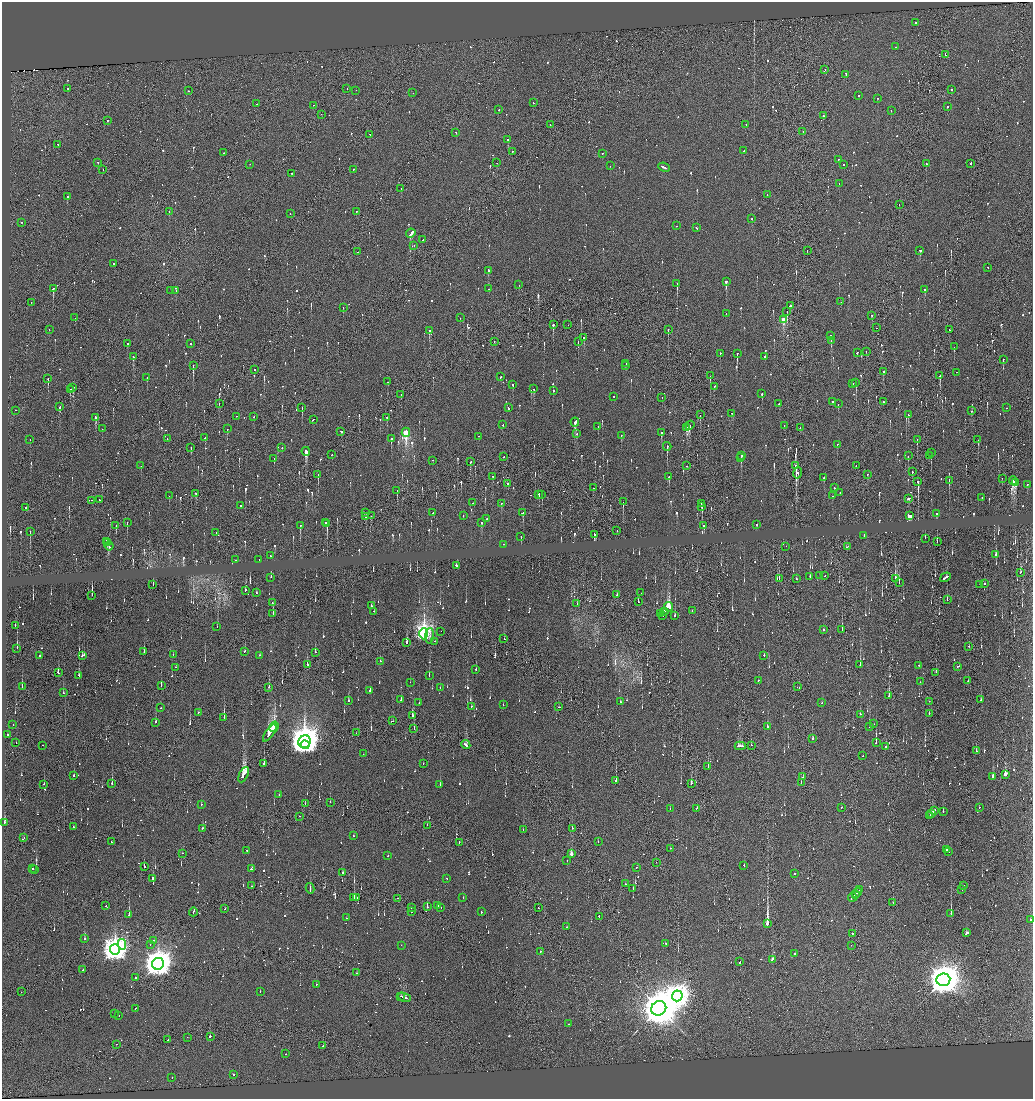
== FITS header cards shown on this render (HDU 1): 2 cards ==
NAXIS1  =                 2062
NAXIS2  =                 2193

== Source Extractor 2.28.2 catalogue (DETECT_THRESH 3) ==
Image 2062 x 2193 px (HDU 1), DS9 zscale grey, zoomed out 1/2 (1 PNG px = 2 x 2 image px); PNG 1035 x 1101 px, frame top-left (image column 2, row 2193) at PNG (2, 2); each listed source drawn as its Kron ellipse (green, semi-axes under 4 px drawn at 4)
Background 0.0145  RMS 0.45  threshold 1.36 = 3 sigma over >= 5 px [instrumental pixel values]
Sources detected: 1715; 272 cannot appear on this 1/2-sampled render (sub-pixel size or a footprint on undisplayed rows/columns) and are neither listed nor drawn; of the other 1443, the 500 brightest by FLUX_AUTO listed and drawn (943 fainter detections omitted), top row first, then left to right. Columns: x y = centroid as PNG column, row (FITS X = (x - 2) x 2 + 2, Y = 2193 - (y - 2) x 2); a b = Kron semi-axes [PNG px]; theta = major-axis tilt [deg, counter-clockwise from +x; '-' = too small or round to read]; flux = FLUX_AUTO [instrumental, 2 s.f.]
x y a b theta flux
915 23 2 2 - 2000
896 47 2 1 - 630
945 55 4 2 - 620
824 70 3 2 - 2800
846 74 3 2 - 2500
68 88 2 1 - 1600
347 89 2 1 - 620
952 89 2 1 - 2100
356 90 2 1 - 1100
188 91 2 1 - 3500
413 93 2 1 - 920
859 95 2 2 - 660
877 98 2 2 - 1400
533 103 2 2 - 830
257 104 2 2 - 960
314 105 2 1 - 650
947 106 2 2 - 1600
498 110 2 1 - 1600
891 110 2 2 - 1100
321 114 2 1 - 760
823 116 2 1 - 700
107 120 2 2 - 1100
746 124 2 1 - 1100
550 125 2 1 - 930
803 131 2 1 - 710
456 132 2 1 - 610
370 134 2 1 - 990
508 139 2 2 - 3400
58 144 2 2 - 960
512 151 2 1 - 650
744 151 2 1 - 1600
224 153 2 2 - 1800
602 153 2 2 - 780
838 159 2 1 - 1200
98 162 2 2 - 960
497 163 2 1 - 1500
971 163 3 2 - 2100
250 164 2 2 - 720
844 164 2 2 - 780
926 164 2 1 - 800
610 166 2 2 - 630
664 167 6 2 -24 6000
103 169 2 1 - 810
354 169 2 2 - 770
291 173 2 2 - 1500
839 184 2 1 - 730
401 189 2 1 - 980
767 195 2 2 - 670
67 196 2 2 - 1200
899 204 2 1 - 1100
169 211 2 2 - 1000
356 211 2 2 - 1100
290 214 2 1 - 900
752 218 2 2 - 820
22 222 2 1 - 800
676 226 2 1 - 2300
696 228 3 2 - 2000
411 233 5 2 - 4300
423 240 3 2 - 1300
414 245 2 1 - 2300
807 250 2 1 - 860
920 250 2 2 - 1000
358 252 2 1 - 930
113 264 2 1 - 740
988 267 2 2 - 2600
488 270 2 2 - 1100
726 281 2 2 - 4100
677 284 2 2 - 4700
519 285 2 2 - 950
53 288 2 2 - 8200
489 289 2 2 - 1700
176 290 2 1 - 890
925 290 2 2 - 2300
171 291 2 1 - 630
841 302 2 1 - 1200
31 303 2 1 - 640
790 305 2 2 - 3000
343 307 2 2 - 940
787 312 2 1 - 820
726 313 2 1 - 1400
871 315 2 1 - 1000
75 318 2 2 - 1600
460 318 2 2 - 890
783 319 3 2 - 5300
553 324 3 2 - 1800
568 325 2 1 - 1300
877 328 2 1 - 980
49 329 2 1 - 870
668 329 2 1 - 920
429 330 2 2 - 1300
950 330 2 1 - 2700
831 335 2 2 - 830
583 337 2 2 - 1200
494 341 2 1 - 970
831 341 2 1 - 3400
578 342 2 2 - 1300
190 343 2 2 - 1600
127 344 2 2 - 880
954 347 2 2 - 3800
866 351 2 1 - 610
857 352 2 2 - 670
720 353 2 2 - 7400
737 353 3 2 - 3600
133 357 3 2 - 670
765 357 2 2 - 740
1003 359 2 1 - 2000
626 363 2 1 - 1700
193 365 2 1 - 3600
625 365 2 2 - 1200
255 370 2 2 - 1000
883 371 2 2 - 850
956 372 2 1 - 1100
940 375 4 2 - 2700
710 376 2 1 - 1600
147 377 2 1 - 1300
501 377 3 2 - 670
48 379 2 1 - 2800
388 382 2 1 - 2900
856 383 2 2 - 2200
513 384 2 2 - 1200
853 384 3 2 - 2300
714 386 3 2 - 1100
73 388 4 2 - 2100
70 389 2 2 - 1200
533 389 2 2 - 3000
553 391 2 2 - 720
401 394 2 2 - 2000
762 394 2 1 - 29000
613 396 2 1 - 690
662 397 2 1 - 940
833 401 2 2 - 1200
883 402 2 2 - 670
219 403 2 1 - 840
779 404 2 2 - 1200
838 404 2 2 - 840
59 407 3 2 - 770
302 407 2 1 - 2400
508 408 2 2 - 1800
1007 408 2 1 - 690
16 410 2 1 - 1000
971 411 2 2 - 810
731 413 2 2 - 620
700 415 2 1 - 960
908 415 3 2 - 1300
237 416 2 1 - 1800
254 416 2 1 - 1100
95 417 3 2 - 2400
387 417 2 2 - 1500
313 420 2 2 - 1700
575 422 4 2 - 5600
503 425 2 2 - 820
690 425 5 2 - 2800
784 425 2 1 - 710
598 426 2 2 - 890
686 428 3 2 - 2000
800 428 2 1 - 1600
102 429 2 1 - 2000
227 429 2 2 - 1000
341 431 2 2 - 1400
406 432 4 2 - 13000
661 432 3 2 - 1900
577 434 2 2 - 6700
621 435 2 2 - 670
479 436 2 2 - 700
205 438 2 2 - 1100
167 439 2 1 - 2900
391 439 3 2 - 1300
917 439 2 2 - 3000
30 440 2 2 - 3900
978 440 2 2 - 1500
837 444 2 2 - 2900
667 446 4 2 - 1000
191 447 2 1 - 860
282 448 2 1 - 1200
306 451 4 2 - 3500
931 452 2 1 - 810
332 454 2 1 - 1400
741 456 2 2 - 2600
908 456 2 2 - 770
930 456 2 2 - 1900
503 457 2 2 - 840
274 458 2 2 - 990
740 458 3 1 - 2500
433 460 2 1 - 730
470 462 2 2 - 740
796 465 2 1 - 12000
141 466 2 2 - 750
687 466 2 2 - 620
856 466 2 1 - 1800
912 472 2 1 - 1600
798 473 6 2 78 1400
867 474 3 1 - 950
318 475 2 1 - 1400
492 476 3 1 - 1300
669 477 3 2 - 950
824 478 2 2 - 1000
1002 478 3 1 - 2000
949 480 3 2 - 2000
918 481 4 2 - 3400
1013 481 4 2 - 3000
1015 482 3 2 - 1800
507 483 2 1 - 2800
1027 484 2 2 - 820
834 487 2 2 - 710
593 488 2 2 - 1500
397 490 3 2 - 620
840 492 2 2 - 870
196 493 2 2 - 2700
539 494 2 2 - 3300
542 494 2 2 - 950
169 496 2 2 - 830
832 496 2 2 - 1200
908 498 3 2 - 4700
982 498 2 2 - 800
92 500 2 2 - 1300
99 500 2 2 - 790
623 502 2 1 - 620
472 503 2 2 - 640
501 503 3 1 - 810
701 503 2 1 - 1900
241 505 2 2 - 1200
702 507 3 1 - 720
26 508 2 1 - 1800
366 513 2 1 - 650
433 513 2 2 - 620
523 513 2 1 - 15000
936 514 3 2 - 1500
910 515 4 4 - 3200
366 516 2 2 - 1300
371 516 3 1 - 1100
463 516 2 2 - 830
487 519 2 2 - 610
127 522 2 2 - 5700
481 522 2 2 - 1500
325 523 2 1 - 1200
327 524 3 2 - 2900
757 524 2 2 - 890
116 525 2 1 - 730
300 525 2 2 - 2300
704 526 2 2 - 700
617 531 2 1 - 720
30 532 2 1 - 1400
216 532 2 2 - 640
594 534 3 1 - 3200
521 536 2 2 - 1100
864 536 2 2 - 860
925 538 2 2 - 2300
106 541 2 2 - 3500
937 542 3 1 - 2600
107 543 2 1 - 2500
503 544 2 2 - 1300
109 546 4 2 - 3600
786 546 2 1 - 670
847 547 3 2 - 890
996 554 2 2 - 2200
270 555 2 2 - 710
236 560 2 2 - 880
259 560 2 2 - 670
456 566 2 2 - 3800
1020 572 2 1 - 690
820 575 2 2 - 830
825 576 2 1 - 930
271 577 2 2 - 640
810 577 2 2 - 1100
945 577 5 2 - 5100
796 578 2 2 - 3300
896 578 4 3 - 2300
779 579 2 1 - 650
899 582 2 1 - 720
980 584 2 2 - 630
984 584 2 2 - 1100
153 585 2 1 - 2900
245 590 2 2 - 720
256 593 2 2 - 1500
641 593 2 1 - 700
92 595 3 1 - 3300
617 595 3 1 - 1900
947 600 2 2 - 2400
638 601 2 1 - 740
272 603 2 2 - 1000
577 603 2 1 - 680
371 606 2 2 - 850
668 607 5 4 - 3600
374 611 2 1 - 810
664 611 2 2 - 1300
692 611 2 2 - 1100
273 614 3 1 - 2200
661 614 2 2 - 670
663 616 2 1 - 2200
675 616 2 2 - 1700
15 625 2 2 - 1600
217 627 2 2 - 1100
823 630 2 2 - 610
842 630 2 1 - 1200
441 631 2 1 - 700
424 634 5 3 - 46000
430 636 8 2 87 660
504 639 2 2 - 1000
435 641 2 2 - 810
406 643 3 2 - 1100
969 646 2 1 - 1800
17 648 2 2 - 3100
245 651 2 2 - 790
144 652 3 1 - 1100
315 652 2 1 - 1200
40 655 2 2 - 2700
173 655 2 2 - 700
259 655 2 1 - 1700
764 655 2 1 - 4400
82 656 3 2 - 4200
380 661 2 2 - 2000
860 664 3 2 - 2100
307 665 2 2 - 1800
919 665 2 2 - 1200
958 666 2 1 - 4900
176 667 2 1 - 1400
476 669 2 2 - 640
58 672 3 2 - 2100
936 672 2 1 - 1200
429 675 2 2 - 840
79 676 3 2 - 1400
758 680 2 1 - 810
968 680 2 1 - 670
410 682 2 2 - 630
920 682 2 1 - 810
161 685 2 1 - 3000
22 687 2 1 - 790
269 687 2 2 - 1300
797 687 2 1 - 770
440 688 2 1 - 630
370 690 4 2 - 5400
63 692 2 2 - 1000
889 695 3 1 - 1900
401 699 2 2 - 1200
981 700 2 2 - 690
348 701 2 2 - 1000
929 701 2 1 - 740
620 702 2 2 - 780
419 703 2 1 - 630
822 703 2 1 - 1400
503 705 2 2 - 4200
471 706 2 2 - 700
559 707 2 1 - 1300
161 708 2 1 - 790
198 712 2 1 - 1300
929 713 2 1 - 1700
860 714 2 2 - 1800
412 716 3 2 - 2600
224 717 2 1 - 2000
392 721 2 2 - 2100
155 722 2 2 - 1900
13 724 2 2 - 1400
874 724 2 1 - 940
274 727 5 3 - 5700
767 727 2 2 - 960
869 727 3 2 - 2800
414 729 3 1 - 740
270 733 10 2 55 8800
356 733 2 1 - 620
8 734 2 2 - 820
812 739 2 2 - 880
305 742 6 6 - 180000
16 743 2 1 - 770
876 743 3 2 - 9900
43 745 2 2 - 1700
305 745 4 4 - 21000
466 745 4 2 - 3900
751 745 2 1 - 3800
740 746 5 2 - 4700
886 746 2 2 - 1300
976 751 2 2 - 670
363 754 2 1 - 1100
863 756 2 1 - 1700
423 763 2 2 - 880
264 764 2 2 - 1600
708 767 3 2 - 1200
1005 774 3 2 - 2200
73 775 2 2 - 930
244 775 8 3 63 9400
803 777 2 1 - 890
993 777 2 2 - 1700
616 780 2 1 - 1600
801 782 2 1 - 770
112 783 2 1 - 4800
691 783 3 2 - 1600
44 784 2 1 - 710
440 784 2 2 - 690
279 795 2 2 - 660
330 802 2 1 - 760
305 803 2 1 - 870
201 804 2 1 - 3400
841 807 2 2 - 1300
670 808 2 1 - 890
697 808 2 2 - 1300
979 808 2 2 - 900
934 810 3 2 - 2600
943 811 2 2 - 7200
932 813 4 1 - 2900
930 815 2 1 - 1900
300 816 2 2 - 1700
4 822 3 2 - 910
427 825 2 1 - 1100
73 827 2 2 - 800
202 828 3 1 - 710
572 828 2 1 - 2200
523 829 2 2 - 670
353 836 2 2 - 1100
24 838 2 1 - 910
111 842 2 1 - 610
459 842 2 1 - 1600
598 842 2 1 - 2500
670 848 2 2 - 670
946 849 2 1 - 5600
247 850 2 1 - 740
948 852 2 2 - 2200
182 853 2 1 - 1000
571 854 3 2 - 1800
388 856 2 2 - 960
567 860 2 1 - 660
656 862 2 1 - 790
744 865 2 2 - 1000
144 867 2 1 - 4300
637 867 2 1 - 2000
251 868 3 2 - 1200
33 869 2 2 - 1400
35 869 2 1 - 720
342 873 2 2 - 1100
794 874 2 2 - 2300
447 878 2 1 - 5000
152 879 2 2 - 920
626 884 2 2 - 680
252 886 2 1 - 840
963 886 2 1 - 950
310 888 5 1 - 4500
633 888 2 2 - 1200
962 889 2 2 - 680
860 890 2 1 - 1400
857 893 5 1 - 5300
855 895 2 1 - 2000
354 897 3 2 - 2900
853 897 4 2 - 4200
357 898 3 1 - 1200
397 898 2 1 - 1400
463 898 2 2 - 650
893 902 2 1 - 910
438 905 2 1 - 1900
106 906 2 2 - 2200
427 907 2 1 - 7400
441 907 2 1 - 850
411 908 2 1 - 650
538 908 2 1 - 1300
225 909 2 1 - 830
411 911 2 1 - 2300
193 912 4 1 - 1400
481 912 2 2 - 1400
951 913 2 2 - 18000
129 915 2 2 - 13000
599 917 3 2 - 1300
346 918 2 1 - 720
1030 919 2 2 - 1200
767 923 4 2 - 320000
567 927 2 1 - 620
852 933 2 2 - 860
967 933 4 2 - 5600
84 938 2 1 - 4500
153 940 2 2 - 940
665 943 2 1 - 640
122 944 5 4 - 3100
150 944 2 2 - 940
401 945 2 2 - 760
851 945 2 1 - 780
115 950 5 5 - 110000
540 951 2 1 - 1800
795 953 2 2 - 820
772 959 4 2 - 2600
740 962 2 1 - 2600
158 964 6 6 - 160000
83 970 2 2 - 840
356 973 2 1 - 970
135 978 2 2 - 3300
943 980 7 6 - 290000
316 984 2 2 - 690
260 991 2 2 - 2400
21 992 2 1 - 1300
401 996 2 1 - 960
677 996 5 5 - 74000
404 997 6 2 -21 3300
135 1008 2 2 - 790
659 1008 8 7 - 550000
114 1014 2 2 - 1500
119 1016 2 2 - 910
569 1024 2 2 - 870
210 1036 2 1 - 6700
187 1037 2 1 - 680
168 1040 2 1 - 1400
117 1044 2 1 - 860
323 1046 2 2 - 870
286 1054 2 2 - 790
233 1074 2 1 - 2500
172 1078 2 2 - 680
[943 fainter detections neither listed nor drawn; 272 sub-pixel or undisplayed-footprint detections neither listed nor drawn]